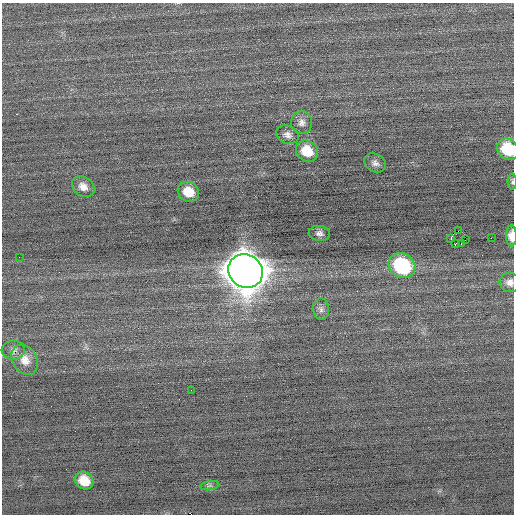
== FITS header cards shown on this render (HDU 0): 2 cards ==
NAXIS1  =                  512 / Axis length
NAXIS2  =                  512 / Axis length

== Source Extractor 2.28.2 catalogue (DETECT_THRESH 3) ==
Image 512 x 512 px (HDU 0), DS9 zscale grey, 1 PNG px = 1 image px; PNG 516 x 516 px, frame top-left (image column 1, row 512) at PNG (2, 3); each listed source drawn as its Kron ellipse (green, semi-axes under 4 px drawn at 4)
Background 0.00668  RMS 0.67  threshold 2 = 3 sigma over >= 5 px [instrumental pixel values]
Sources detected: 26; all 26 listed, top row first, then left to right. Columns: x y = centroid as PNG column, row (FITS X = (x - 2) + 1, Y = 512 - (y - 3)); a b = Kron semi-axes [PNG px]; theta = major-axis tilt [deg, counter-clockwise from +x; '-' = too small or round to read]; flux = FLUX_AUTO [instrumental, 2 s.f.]
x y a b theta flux
302 123 11 10 - 270
287 135 11 8 -24 250
508 149 11 9 -48 1700
307 151 12 10 -35 990
375 163 11 8 -31 210
512 182 8 4 88 76
83 187 12 9 -36 370
188 192 11 9 -30 810
458 231 2 2 - 16
319 233 11 7 -6 190
511 236 10 5 -90 450
451 238 4 2 - 240
491 238 2 2 - 83
465 240 2 2 - 29
455 244 3 2 - 270
461 244 3 2 - 1200
19 257 2 2 - 23
402 266 14 12 -33 3800
246 271 18 16 -34 140000
510 282 10 9 - 280
321 309 11 8 -83 200
13 350 11 9 4 220
25 360 16 12 -57 560
191 390 2 2 - 19
84 480 10 8 -34 800
210 486 9 4 9 110
At the frame edge (FLAGS 8, measured only in part): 4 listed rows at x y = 508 149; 512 182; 511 236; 510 282